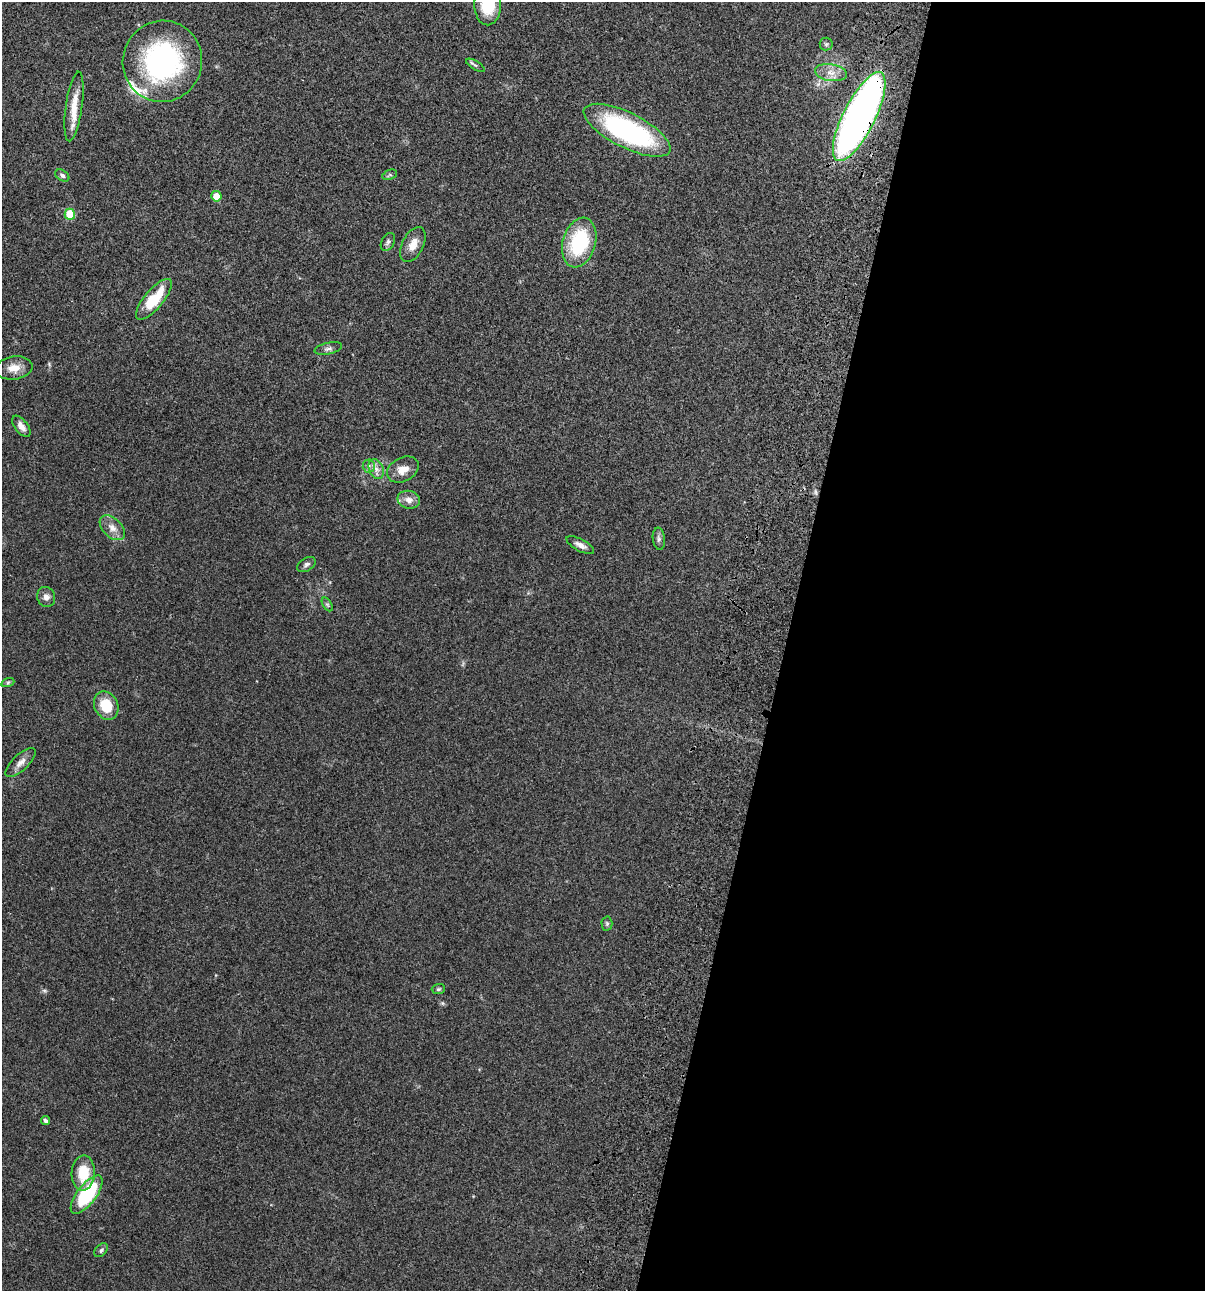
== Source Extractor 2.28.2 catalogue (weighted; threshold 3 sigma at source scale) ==
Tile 12 of 4 x 4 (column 4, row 3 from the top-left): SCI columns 3845-5047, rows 1409-2697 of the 5406 x 5391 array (HDU 1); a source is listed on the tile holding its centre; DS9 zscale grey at full resolution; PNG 1207 x 1293 px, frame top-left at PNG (2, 2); each listed source drawn as its Kron ellipse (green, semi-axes under 4 px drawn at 4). Shown black and unused: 35% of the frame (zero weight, under 3 of 4 exposures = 9% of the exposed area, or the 3 px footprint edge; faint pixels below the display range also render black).
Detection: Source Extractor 2.28.2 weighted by HDU 2 'WHT'; one run over the whole footprint, this tile lists its part. Background 0.0472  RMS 0.0053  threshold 0.0239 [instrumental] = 3 sigma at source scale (4.5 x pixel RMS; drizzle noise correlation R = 1.50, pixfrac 1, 0.05/0.05 arcsec/px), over >= 5 px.
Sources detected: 42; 1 inside a brighter object's white glare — neither listed nor drawn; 3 inside a brighter listed object's ellipse — not listed separately; the other 38 listed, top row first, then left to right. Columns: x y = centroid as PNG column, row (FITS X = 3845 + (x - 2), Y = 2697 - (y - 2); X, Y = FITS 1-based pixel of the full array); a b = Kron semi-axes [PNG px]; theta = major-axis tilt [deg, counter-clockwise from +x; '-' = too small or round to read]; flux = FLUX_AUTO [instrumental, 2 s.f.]
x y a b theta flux
488 4 21 13 -90 20
826 44 6 6 - 0.94
162 61 41 39 70 92
475 65 10 4 -31 0.97
831 73 16 8 -9 4.6
74 107 35 8 82 8.9
859 117 49 16 63 290
627 130 48 17 -27 88
62 175 8 5 -33 1.2
390 175 7 5 23 0.88
216 196 5 5 - 6.9
70 214 5 5 - 15
388 242 10 6 60 1.4
579 243 25 16 75 37
413 245 19 10 63 5.5
154 299 25 9 50 18
328 349 14 6 13 1.8
14 368 18 11 7 5.9
21 426 12 6 -53 3.4
369 466 6 6 - 1.5
376 469 10 7 -67 2.9
403 469 16 12 28 5.9
409 500 11 9 -13 3.6
112 528 15 9 -45 4.3
659 539 11 6 -85 1.6
580 545 15 6 -28 2.9
306 564 10 6 32 1.6
46 597 10 9 - 2.5
327 604 7 4 -57 0.82
8 682 6 4 19 0.78
106 706 15 11 -64 13
20 763 19 8 43 3.6
607 924 7 5 -89 0.85
438 989 7 5 3 0.9
45 1121 5 4 - 1
83 1173 18 11 87 14
87 1195 23 9 53 38
101 1250 8 5 48 1.1
Overlapping masked pixels (flux is a lower limit): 1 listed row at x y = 859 117
Isophote crosses this tile's border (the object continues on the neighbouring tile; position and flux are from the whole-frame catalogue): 1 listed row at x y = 488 4